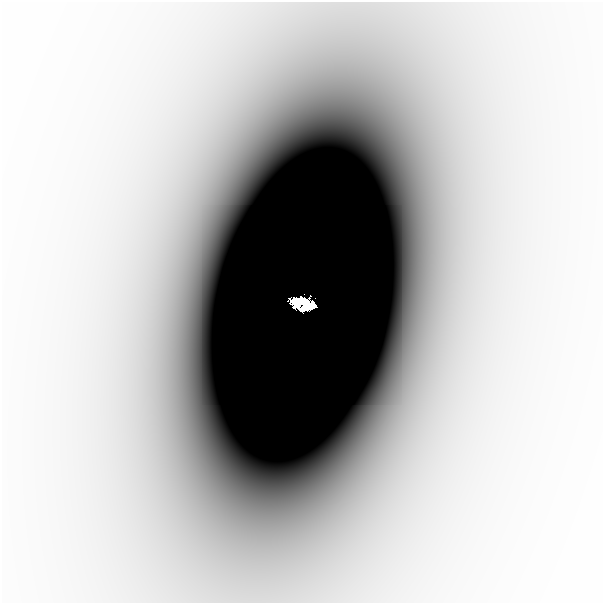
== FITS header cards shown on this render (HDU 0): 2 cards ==
NAXIS1  =                  601
NAXIS2  =                  601

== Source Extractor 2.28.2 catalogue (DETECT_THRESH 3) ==
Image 601 x 601 px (HDU 0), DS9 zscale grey, 1 PNG px = 1 image px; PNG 605 x 605 px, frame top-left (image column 1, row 601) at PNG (2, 2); no overlay
Background -3.77e-06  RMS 1.3e-06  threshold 3.75e-06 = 3 sigma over >= 5 px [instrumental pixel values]
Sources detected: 3; all 3 listed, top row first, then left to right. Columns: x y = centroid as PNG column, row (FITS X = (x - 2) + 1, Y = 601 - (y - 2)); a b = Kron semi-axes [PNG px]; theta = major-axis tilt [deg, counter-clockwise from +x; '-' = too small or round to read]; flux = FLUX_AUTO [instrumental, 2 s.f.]
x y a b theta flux
300 301 18 9 -6 2.4
304 305 13 9 -7 3.5
392 332 60 29 79 0.0085